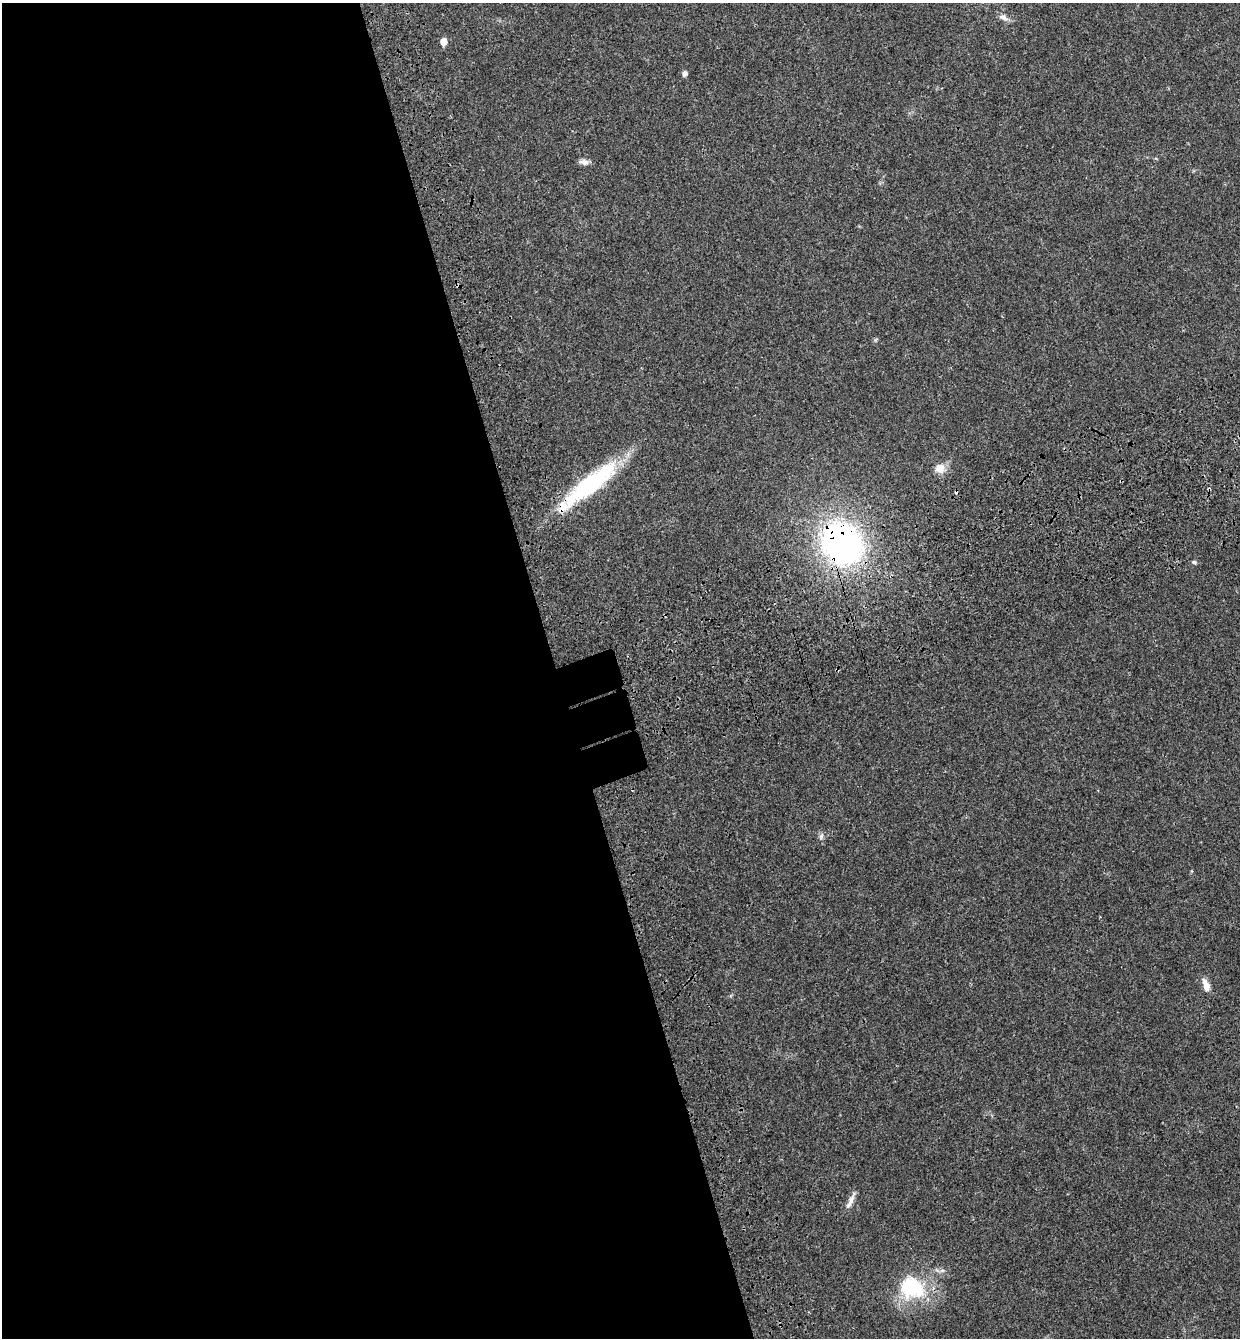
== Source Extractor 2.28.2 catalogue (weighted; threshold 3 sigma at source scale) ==
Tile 9 of 4 x 4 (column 1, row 3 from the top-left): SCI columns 269-1506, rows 1457-2792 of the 5439 x 5585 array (HDU 1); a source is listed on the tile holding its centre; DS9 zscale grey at full resolution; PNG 1242 x 1340 px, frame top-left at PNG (2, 3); no overlay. Shown black and unused: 45% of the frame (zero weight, under 3 of 4 exposures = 9% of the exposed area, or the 3 px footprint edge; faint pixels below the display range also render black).
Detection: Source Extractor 2.28.2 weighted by HDU 2 'WHT'; one run over the whole footprint, this tile lists its part. Background 0.0211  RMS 0.003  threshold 0.0134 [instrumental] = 3 sigma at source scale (4.5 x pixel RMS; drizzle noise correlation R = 1.50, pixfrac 1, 0.0396/0.0396 arcsec/px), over >= 5 px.
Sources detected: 14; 1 cosmic-ray / hot-pixel residue — not listed; the other 13 listed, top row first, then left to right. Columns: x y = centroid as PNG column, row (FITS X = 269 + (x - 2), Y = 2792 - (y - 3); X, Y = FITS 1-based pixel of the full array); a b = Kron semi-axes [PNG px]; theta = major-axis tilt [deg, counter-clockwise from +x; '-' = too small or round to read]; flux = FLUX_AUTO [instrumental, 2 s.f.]
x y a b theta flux
1003 17 15 7 -27 1.5
443 42 6 5 - 3.4
684 73 5 5 - 1.2
585 162 11 7 -8 1.6
940 468 14 12 4 3.1
589 485 82 17 39 34
842 543 40 34 -51 97
1194 562 7 5 -1 0.54
821 836 10 5 75 0.89
1206 985 16 8 -71 2.4
851 1200 22 6 70 2
942 1270 7 4 1 0.66
912 1288 29 24 -29 20
Overlapping masked pixels (flux is a lower limit): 2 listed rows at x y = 589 485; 842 543
Isophote crosses this tile's border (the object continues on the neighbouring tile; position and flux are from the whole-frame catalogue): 1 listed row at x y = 1003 17